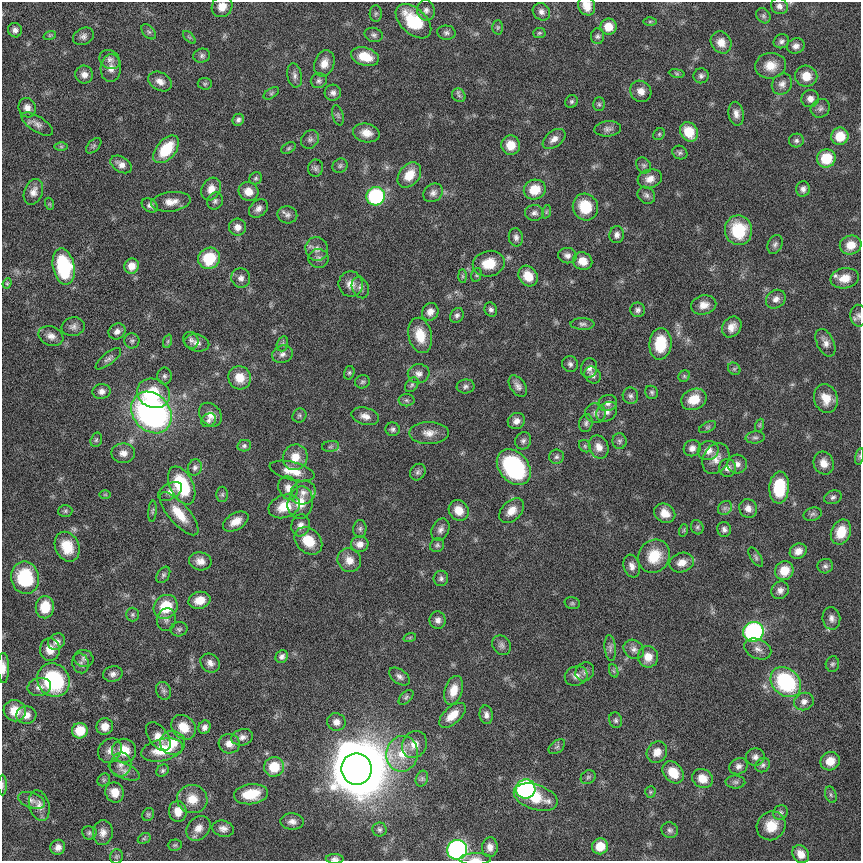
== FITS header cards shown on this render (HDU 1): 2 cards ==
NAXIS1  =                  859
NAXIS2  =                  859

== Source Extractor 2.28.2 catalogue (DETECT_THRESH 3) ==
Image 859 x 859 px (HDU 1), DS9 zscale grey, 1 PNG px = 1 image px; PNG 863 x 863 px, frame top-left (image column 1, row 859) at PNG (2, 2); each listed source drawn as its Kron ellipse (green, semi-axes under 4 px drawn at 4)
Background 0.00296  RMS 0.02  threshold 0.06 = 3 sigma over >= 5 px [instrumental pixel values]
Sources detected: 337; all 337 listed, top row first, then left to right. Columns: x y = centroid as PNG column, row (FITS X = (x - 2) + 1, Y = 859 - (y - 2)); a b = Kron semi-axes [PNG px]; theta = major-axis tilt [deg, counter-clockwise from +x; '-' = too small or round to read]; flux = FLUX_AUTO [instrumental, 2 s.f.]
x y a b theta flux
587 6 10 8 -59 14
779 6 8 8 - 6.5
222 7 11 10 - 13
426 10 10 8 -80 6.2
541 12 9 8 - 6
376 13 8 6 87 3
763 16 8 6 -53 3.3
413 21 21 12 -43 63
650 21 6 4 1 1.9
498 27 7 5 89 2.2
608 27 8 8 - 21
15 30 7 6 - 5.5
149 32 9 5 -47 3.2
446 33 9 7 -5 4.4
539 33 6 5 - 2.1
50 35 6 4 18 1.9
374 35 9 7 -14 4.1
83 36 11 8 26 5.8
597 36 8 6 89 3.5
189 37 8 4 -45 2
781 41 8 7 - 4.4
721 42 11 10 - 13
796 46 9 7 17 6.9
202 56 8 7 - 4.1
365 57 14 9 -17 27
110 59 11 9 -34 6.8
324 63 13 10 71 13
770 66 15 13 8 19
111 68 14 10 85 12
677 73 8 4 -9 2
84 75 9 8 - 8.4
295 75 12 7 -79 5.7
701 76 7 7 - 4.3
806 76 11 10 - 20
160 81 12 9 -29 10
319 81 8 7 - 4.1
205 84 7 6 - 2.6
782 84 11 9 49 7.6
641 91 11 10 - 11
271 93 9 5 34 2.6
333 93 8 8 - 5.6
459 95 7 6 - 3.3
810 99 9 8 - 8.7
571 101 7 6 - 2.8
599 104 7 5 -88 2.7
27 108 10 8 -71 8.5
820 108 10 8 44 5.6
736 114 12 7 -81 8.1
338 115 10 5 -74 3.2
238 120 6 5 - 3.8
37 124 18 7 -32 8
608 129 13 7 6 6
689 132 10 8 -57 33
366 133 13 9 -12 15
659 134 6 5 - 2.2
840 136 9 8 - 29
310 139 10 8 47 5.1
554 139 13 8 37 8.8
796 141 7 7 - 3.7
511 145 10 9 - 21
94 146 9 5 45 3
61 147 6 4 0 2.1
289 148 8 5 28 2.4
166 149 16 9 50 52
680 152 8 6 -27 3.4
826 158 9 9 - 41
121 164 11 7 -31 9.4
644 165 8 7 - 3.2
340 166 8 7 - 3.4
316 168 9 7 81 3.9
409 175 14 10 50 24
256 178 6 6 - 2.7
650 179 12 9 17 12
211 189 12 9 61 12
803 189 8 6 81 5
535 190 11 9 23 29
33 192 13 9 68 9.7
248 192 10 9 - 14
433 193 10 8 38 6.5
646 195 9 8 - 4.8
376 196 9 9 - 140
215 201 9 7 64 4.3
171 202 20 9 7 16
50 204 6 4 -71 1.6
150 205 9 6 -32 5
585 207 13 12 - 39
258 208 10 8 41 7
546 212 7 4 72 2.2
534 213 9 8 - 5.4
287 215 10 8 -11 5.4
237 227 8 8 - 9.5
738 230 15 13 -83 55
617 235 8 7 - 5.5
516 237 9 7 -81 5.3
775 244 10 7 65 4.6
851 245 11 9 13 18
317 249 12 11 - 9.9
567 256 9 7 -9 6.2
209 258 11 10 - 52
318 258 10 9 - 6.1
583 261 10 8 -24 16
489 264 16 12 12 30
132 266 8 7 - 13
64 267 18 10 -78 120
476 275 7 5 75 2.2
463 276 7 4 -89 2.1
528 276 11 9 -53 23
241 278 10 9 - 6.9
845 278 14 10 9 19
7 283 5 4 - 1.7
351 284 13 12 - 13
360 288 11 8 -64 6
776 299 10 8 37 7.7
704 305 12 9 12 12
491 309 7 6 - 4.1
638 310 7 7 - 4.3
430 312 9 8 - 9.6
457 315 8 6 58 4
859 316 11 8 -87 5.2
582 324 12 6 -1 4.5
73 327 11 9 8 6.5
732 327 11 9 54 12
117 331 9 7 33 6.4
420 335 18 11 -77 29
51 336 13 9 -22 9.6
191 340 8 7 - 4.4
132 341 8 7 - 3.5
168 341 7 4 71 2.2
197 343 12 8 -14 7.6
825 343 15 8 -64 8.7
282 344 8 5 73 3
660 344 16 11 85 42
282 354 11 8 21 6.4
108 359 15 6 38 4.7
570 364 8 8 - 4.5
589 368 10 8 75 6.8
734 369 7 5 -44 2.5
349 373 7 5 74 2.6
419 374 11 9 9 7.2
593 375 9 7 -47 5.6
164 376 8 7 - 4.1
684 376 6 5 - 2
240 378 12 11 - 22
362 382 7 6 - 3
412 385 8 5 51 3.1
466 386 9 7 8 4.2
518 386 12 7 -54 7.1
102 391 9 7 6 6.6
652 392 7 6 - 2.9
153 393 17 14 -25 48
630 396 8 7 - 4.8
826 398 15 11 -73 20
694 399 13 10 23 25
406 400 8 6 -1 3.4
608 403 9 8 - 6.1
151 412 22 18 -49 450
607 412 11 9 39 7.8
595 413 10 9 - 6.7
210 415 13 10 -49 11
299 416 7 6 - 3
365 416 14 8 -14 9.4
209 420 8 6 36 4.1
516 421 9 8 - 7.8
586 423 9 6 82 4.4
760 425 7 4 71 1.9
708 427 9 5 27 2.6
393 429 7 6 - 3.8
429 433 20 11 0 14
755 437 9 6 5 3.9
96 440 7 5 73 2.4
523 441 9 8 - 4.4
619 441 8 7 - 3.5
244 446 7 5 12 3.1
331 446 9 5 7 3.3
585 446 7 5 -47 2.5
599 447 12 9 -66 12
692 448 8 8 - 7.1
708 451 10 9 - 11
123 453 12 9 0 9.9
859 456 8 3 77 2.1
295 457 13 12 - 21
556 457 7 7 - 3.8
716 458 16 12 61 14
824 463 12 10 -65 13
737 464 10 9 - 7.8
514 467 20 14 -50 160
195 468 8 7 - 4.1
727 468 9 8 - 7.6
292 471 23 9 -13 21
418 472 9 7 58 4
182 485 20 11 -64 83
288 488 12 9 -71 10
779 488 16 10 87 59
170 491 13 8 30 7.8
303 493 13 11 31 11
222 494 8 6 89 2.8
105 495 6 4 0 1.4
833 497 9 6 19 4.2
300 503 16 12 77 24
284 506 16 11 18 28
725 508 8 6 45 4.1
748 508 9 9 - 8.9
459 510 11 9 -53 17
65 511 7 6 - 2.6
152 511 10 4 85 2.4
512 511 15 9 44 15
665 513 11 9 -31 14
179 514 27 10 -49 29
813 514 9 6 16 4
236 521 14 8 30 14
301 525 11 9 82 8.3
697 527 7 6 - 3.3
360 529 8 6 85 3.7
724 529 7 6 - 4.7
440 530 11 8 64 6.5
684 530 6 4 71 1.6
841 532 13 9 68 28
308 541 15 12 -45 32
360 544 8 8 - 8.8
437 545 7 6 - 3.2
67 547 15 12 -66 29
798 551 9 7 30 9.9
654 556 17 15 56 37
756 557 11 5 -57 3.5
349 560 12 11 - 14
200 561 11 9 -10 11
682 562 12 9 17 13
632 566 11 8 -73 8.3
825 566 8 7 - 3.8
784 571 9 9 - 25
163 575 9 6 57 3.4
25 578 16 14 -80 70
441 578 7 7 - 4
780 590 9 8 - 7.1
200 600 11 8 15 18
572 603 8 6 -14 2.6
45 607 11 9 82 30
166 607 13 11 45 44
132 615 7 6 - 3
831 618 11 9 -80 7.3
166 620 11 9 80 6.3
438 620 9 8 - 6.3
179 629 8 7 - 3.7
753 632 10 10 - 230
410 637 6 4 20 1.9
57 642 9 7 33 6.6
502 645 10 8 -49 5.6
610 648 13 5 -85 5.3
634 649 11 9 -35 7.1
758 649 14 9 -24 9.2
50 650 11 10 - 14
282 657 7 6 - 4.8
648 657 11 10 - 16
84 658 10 8 -18 5.5
81 663 10 8 -75 5.3
210 663 10 9 - 7.7
832 664 8 7 - 3.3
3 668 15 6 -89 8.7
614 671 7 4 -71 2.3
585 672 10 8 46 5.8
113 674 10 7 12 6.3
576 676 11 9 19 8.9
399 677 11 7 -36 5.7
54 680 17 15 -51 120
786 682 17 13 -42 140
39 687 12 9 13 8.9
453 690 15 9 73 20
164 691 9 7 -65 4.4
406 697 9 5 44 3.1
804 702 10 8 22 6.8
15 711 11 10 - 22
26 715 10 8 5 11
452 715 16 8 42 21
486 715 9 6 -82 6
616 720 8 6 -75 3.3
336 722 9 8 - 7.6
105 727 8 8 - 14
183 727 13 11 -45 24
205 727 7 6 - 5.7
80 731 8 7 - 33
158 737 16 9 -55 13
242 737 11 8 16 6.7
173 743 12 12 - 22
229 744 10 10 - 10
414 744 14 12 60 16
557 747 9 6 38 3.5
110 750 13 11 47 9.7
162 750 21 11 13 39
124 751 12 12 - 25
657 752 11 9 53 13
402 754 18 16 80 34
755 757 9 8 - 6.3
830 761 10 9 - 19
121 765 12 10 74 9.8
763 765 8 7 - 3.7
738 766 9 7 27 6.2
274 767 10 10 - 35
356 769 15 15 - 13000
124 771 16 7 -24 8
163 771 7 5 46 2.8
673 772 12 9 -49 27
588 777 8 6 37 3
422 779 8 6 70 3.4
702 779 10 9 - 20
104 780 7 5 46 2.5
735 782 10 6 -1 3.7
3 785 10 4 -90 2.7
525 789 10 9 - 270
115 792 10 9 - 16
650 792 5 5 - 2.1
251 794 17 10 7 35
831 795 8 5 -71 3.2
536 797 22 12 -18 45
192 799 15 14 - 24
32 800 14 7 -20 7
39 805 15 10 -74 11
178 811 10 8 -83 15
780 812 7 7 - 4
148 814 7 5 55 2.4
292 822 11 8 -3 7.8
771 826 15 13 45 27
198 828 13 10 47 12
223 829 11 8 -13 7.5
379 829 7 7 - 3.2
670 830 8 7 - 4.3
89 833 7 6 - 3.1
103 833 12 10 85 9.6
144 838 7 5 30 2.3
175 845 7 5 2 2.4
600 846 8 8 - 25
58 847 7 7 - 7.5
490 847 10 8 84 8.7
457 850 10 10 - 370
801 854 9 7 -56 12
116 856 7 6 - 2.9
335 859 9 4 -1 3.9
475 859 16 6 2 7.6
At the frame edge (FLAGS 8, measured only in part): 9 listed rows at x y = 587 6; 779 6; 222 7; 859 316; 859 456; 3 668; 3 785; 335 859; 475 859